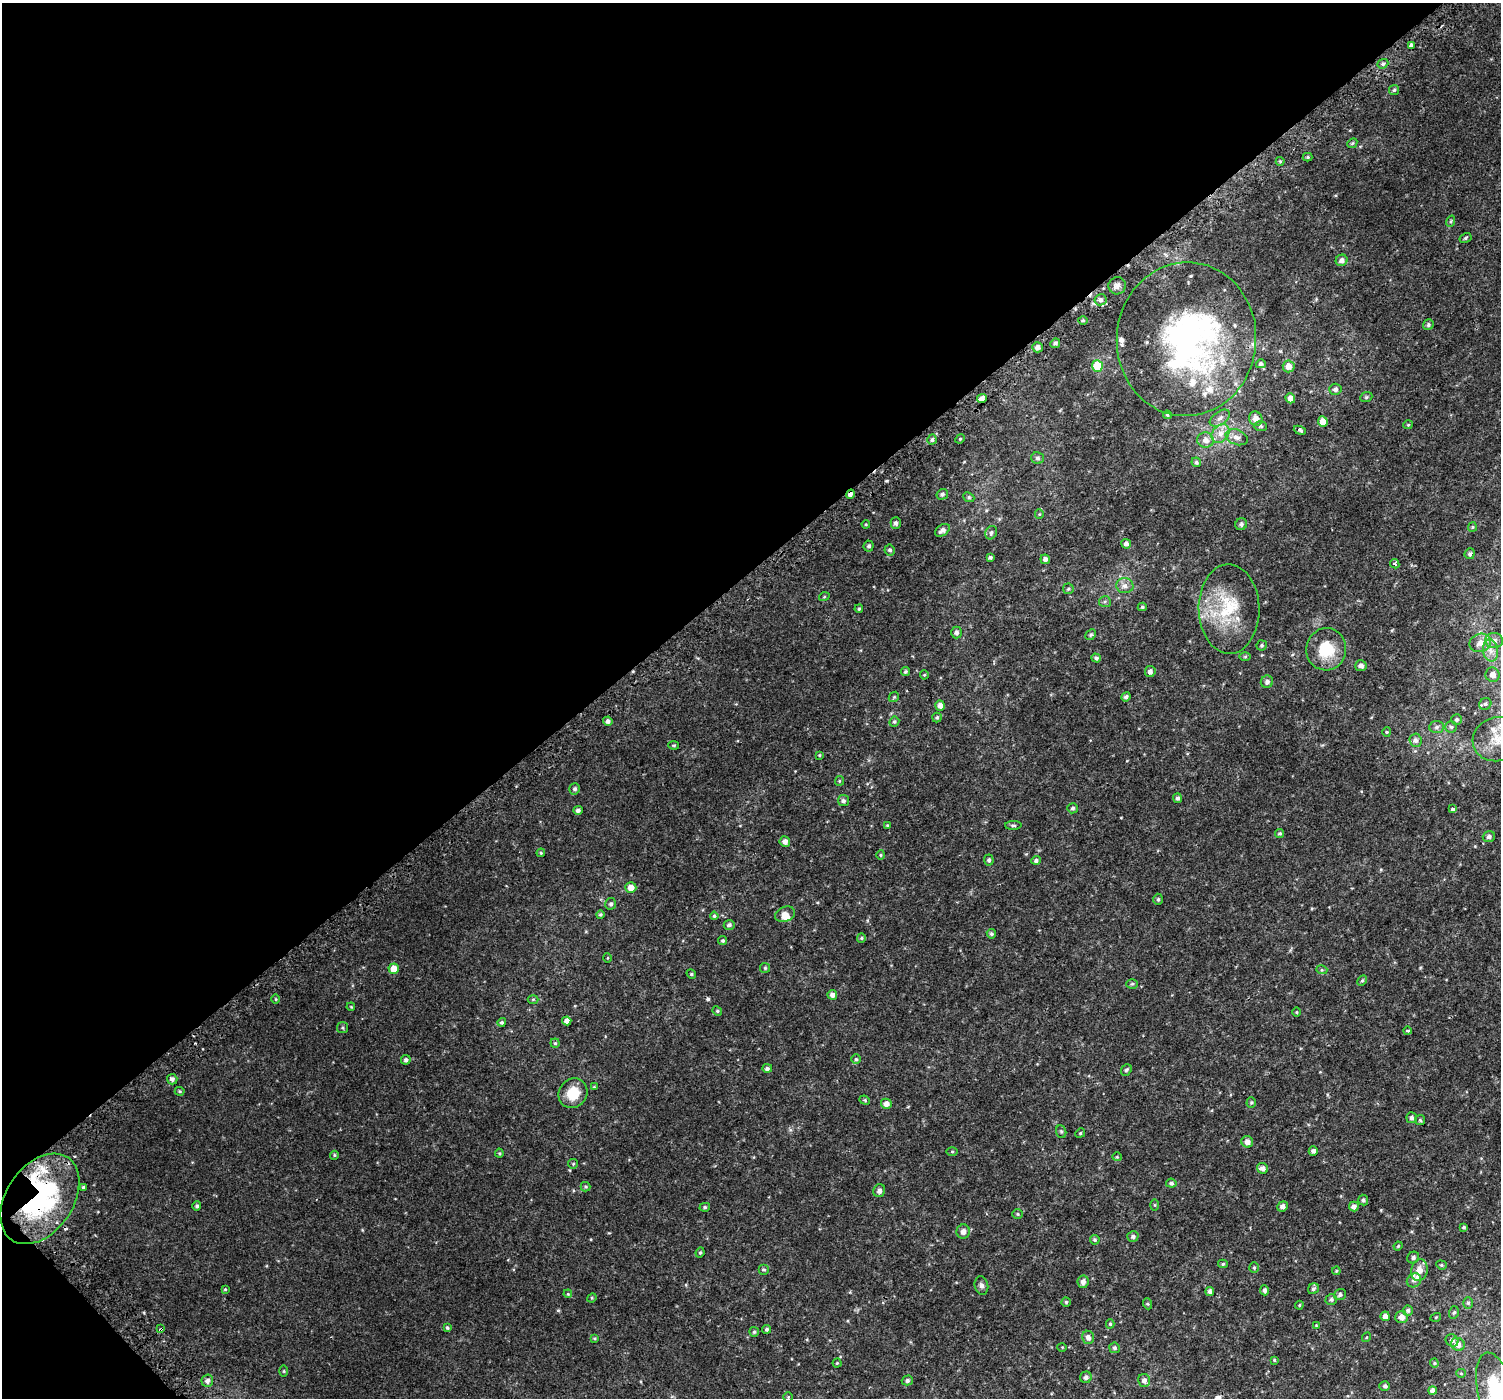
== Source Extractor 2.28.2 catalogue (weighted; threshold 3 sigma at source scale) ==
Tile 5 of 4 x 4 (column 1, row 2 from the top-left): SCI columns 62-1560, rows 3004-4399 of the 6106 x 6071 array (HDU 1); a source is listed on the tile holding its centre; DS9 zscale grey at full resolution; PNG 1503 x 1400 px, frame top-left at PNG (2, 3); each listed source drawn as its Kron ellipse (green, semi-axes under 4 px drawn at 4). Shown black and unused: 42% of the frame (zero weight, under 2 of 3 exposures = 3% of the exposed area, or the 3 px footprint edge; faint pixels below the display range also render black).
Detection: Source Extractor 2.28.2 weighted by HDU 2 'WHT'; one run over the whole footprint, this tile lists its part. Background 0.0101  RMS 0.0049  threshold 0.0222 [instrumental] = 3 sigma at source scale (4.5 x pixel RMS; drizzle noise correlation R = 1.50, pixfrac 1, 0.0396/0.0396 arcsec/px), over >= 5 px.
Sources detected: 249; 1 inside a brighter object's white glare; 3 cosmic-ray / hot-pixel residue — neither listed nor drawn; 16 inside a brighter listed object's ellipse — not listed separately; the other 229 listed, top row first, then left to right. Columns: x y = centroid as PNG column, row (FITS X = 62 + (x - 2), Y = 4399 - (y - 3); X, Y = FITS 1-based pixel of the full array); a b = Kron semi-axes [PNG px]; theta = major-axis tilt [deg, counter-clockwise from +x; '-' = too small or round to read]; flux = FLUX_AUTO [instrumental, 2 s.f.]
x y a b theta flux
1411 45 4 3 - 4.5
1383 64 6 4 20 0.83
1394 90 5 5 - 0.77
1352 143 5 4 - 0.6
1308 157 5 4 - 0.59
1280 161 4 4 - 0.53
1451 221 6 3 72 0.56
1465 238 6 4 28 0.72
1342 260 6 5 - 2
1117 286 9 8 - 2
1100 300 6 5 - 1.6
1083 320 5 3 - 0.49
1428 325 5 5 - 0.88
1186 339 77 70 86 130
1055 343 5 4 - 1.2
1037 347 5 5 - 2.1
1261 364 5 4 - 1.2
1097 366 5 5 - 16
1289 366 6 6 - 3.1
1335 389 6 5 - 1.4
1366 397 6 5 - 0.73
982 398 5 4 - 1.9
1290 398 5 4 - 2.7
1167 415 4 3 - 0.55
1220 418 11 6 35 2
1256 419 7 6 - 3.3
1323 422 5 5 - 4.4
1408 425 5 4 - 0.52
1260 426 6 5 - 0.81
1300 430 6 4 -23 1
1220 434 10 8 46 3.2
1237 437 11 7 -20 2.5
960 439 5 4 - 0.51
932 440 5 4 - 1
1205 440 8 7 - 2.8
1038 458 6 5 - 0.98
1196 462 5 4 - 0.86
850 494 5 4 - 1.9
942 494 6 5 - 1.1
969 497 6 4 -23 0.73
1039 514 5 4 - 0.49
896 523 6 5 - 1.3
866 524 4 3 - 0.42
1241 524 6 5 - 1.4
1472 527 5 4 - 0.46
942 530 8 5 34 1.8
991 533 7 5 60 1
1126 544 5 5 - 1.7
869 546 5 5 - 0.95
890 550 5 5 - 1
1470 554 5 5 - 1
990 557 4 3 - 1
1045 559 5 4 - 1.9
1395 564 5 4 - 0.82
1125 586 8 7 - 2.2
1068 589 5 5 - 0.74
824 597 5 3 - 0.41
1105 602 6 5 - 0.86
1142 607 4 4 - 0.64
859 609 4 3 - 0.54
1229 609 45 30 -89 27
956 632 6 5 - 1.5
1091 635 6 5 - 0.69
1494 640 9 7 -3 2.6
1480 643 11 9 21 4
1262 645 5 5 - 0.69
1326 649 21 20 - 15
1491 650 11 7 -80 3.3
1245 657 6 4 1 0.54
1096 658 5 4 - 1.1
1361 666 5 5 - 1.8
1150 671 5 5 - 1.6
905 672 4 4 - 0.77
924 675 4 4 - 0.5
1493 675 7 7 - 2.7
1267 682 6 6 - 1.6
894 697 6 4 44 0.59
1126 697 5 4 - 1.1
1485 704 6 5 - 0.88
940 706 5 4 - 2.3
937 717 5 4 - 0.73
1456 720 5 5 - 1
608 721 5 4 - 1.5
894 722 5 4 - 0.7
1437 727 7 6 - 1.3
1451 727 6 5 - 1.1
1387 732 5 4 - 0.5
1498 739 25 22 17 12
1415 740 7 6 - 1.6
674 745 5 4 - 0.55
819 755 4 4 - 0.46
839 781 5 4 - 0.54
575 789 5 5 - 1.1
1178 798 5 4 - 1
843 801 5 5 - 1.1
1073 808 5 5 - 0.9
1453 809 4 3 - 1.2
578 810 5 4 - 1.5
887 825 4 3 - 0.55
1013 825 8 4 2 0.91
1280 833 4 4 - 0.69
1489 837 6 5 - 1.3
785 842 5 5 - 2.2
541 853 4 4 - 0.52
881 855 4 4 - 0.51
989 860 5 5 - 1
1036 860 5 4 - 1.1
631 888 5 5 - 4.2
1158 899 5 4 - 0.69
611 904 6 5 - 1
600 914 4 4 - 0.7
785 914 10 7 23 3.2
714 916 4 4 - 0.58
729 925 5 5 - 1.2
991 934 5 4 - 0.92
861 938 5 4 - 0.6
723 941 5 4 - 0.76
608 958 5 3 - 0.39
765 968 5 5 - 0.58
394 969 5 5 - 6.5
1322 970 5 3 - 0.57
691 974 5 4 - 0.58
1362 981 5 4 - 0.62
1132 984 6 5 - 0.72
832 995 5 4 - 1.9
276 999 5 3 - 0.44
533 999 5 3 - 0.48
351 1007 4 3 - 0.38
717 1011 5 4 - 0.57
1297 1012 5 3 - 0.42
567 1021 4 4 - 2.3
502 1022 4 4 - 0.78
343 1028 5 5 - 0.7
1407 1031 4 3 - 2.4
555 1043 4 4 - 0.62
856 1059 5 5 - 0.66
406 1060 5 4 - 1.2
767 1068 5 4 - 1.1
1126 1070 6 4 49 0.77
172 1079 5 5 - 1.5
594 1087 4 3 - 0.48
180 1091 5 4 - 0.6
573 1093 15 14 - 9.8
865 1100 5 4 - 0.65
1251 1103 5 4 - 0.53
886 1104 5 5 - 2.6
1412 1118 5 5 - 1.5
1420 1120 5 5 - 0.63
1061 1132 6 5 - 0.69
1080 1133 5 4 - 0.53
1247 1142 6 5 - 2.5
952 1151 5 3 - 0.54
1313 1151 4 4 - 1.4
499 1153 4 4 - 0.5
334 1155 4 4 - 0.55
1117 1157 5 4 - 0.51
573 1164 5 4 - 0.54
1263 1168 6 5 - 2
1171 1183 5 4 - 0.93
83 1187 4 4 - 0.53
585 1187 5 5 - 0.64
879 1191 6 6 - 1.6
40 1199 50 33 55 71
1363 1200 5 5 - 0.92
1155 1205 5 3 - 0.45
197 1206 4 4 - 0.97
1282 1206 5 5 - 1.8
1354 1206 5 5 - 1.9
705 1207 5 4 - 0.67
1018 1214 5 4 - 0.6
1464 1227 4 3 - 0.7
963 1232 7 6 - 2.3
1133 1236 5 5 - 1.3
1095 1240 5 4 - 0.73
1398 1246 5 3 - 0.45
700 1252 5 3 - 0.62
1413 1257 6 5 - 1.1
1223 1264 5 4 - 0.59
1441 1265 5 4 - 0.68
1254 1268 5 4 - 0.64
764 1270 5 5 - 0.83
1419 1270 11 8 77 3.6
1336 1271 4 4 - 0.49
1414 1280 7 6 - 1.4
1083 1282 6 5 - 1.9
981 1286 9 6 -77 1.4
225 1289 3 3 - 0.42
1313 1289 6 5 - 1.1
1265 1290 5 4 - 1.1
1210 1291 4 4 - 1.4
568 1294 4 3 - 0.44
1340 1295 6 5 - 1.2
592 1298 5 4 - 0.52
1331 1299 6 5 - 0.95
1066 1302 5 5 - 0.63
1468 1303 6 5 - 0.8
1148 1304 5 3 - 0.54
1299 1305 4 4 - 0.43
1408 1310 5 5 - 1.1
1454 1312 6 5 - 0.75
1385 1316 5 4 - 2.2
1401 1317 6 6 - 3
1436 1317 5 3 - 0.35
1110 1324 4 4 - 0.59
1316 1325 4 3 - 0.36
447 1328 4 4 - 0.71
161 1329 4 3 - 1.7
767 1329 4 4 - 0.84
754 1332 5 5 - 0.68
1088 1337 7 6 - 2
1366 1337 5 4 - 0.48
594 1338 4 3 - 0.48
1452 1340 7 6 - 1.5
1458 1344 7 6 - 2.9
1062 1347 5 3 - 0.35
1114 1348 5 5 - 1
1274 1360 4 4 - 0.54
837 1363 4 4 - 0.49
1434 1363 4 4 - 0.53
284 1371 6 4 90 0.51
1461 1373 5 4 - 0.55
1086 1377 6 5 - 1.5
907 1380 5 5 - 1.1
1144 1380 6 6 - 1.8
207 1381 6 6 - 1.6
1385 1386 5 5 - 0.98
1494 1389 37 17 -78 24
1432 1391 4 4 - 1.5
788 1397 4 4 - 0.49
Overlapping masked pixels (flux is a lower limit): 4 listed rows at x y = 1186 339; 850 494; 40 1199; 161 1329
Isophote crosses this tile's border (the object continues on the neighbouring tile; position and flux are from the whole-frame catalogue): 2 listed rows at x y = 1498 739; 1494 1389